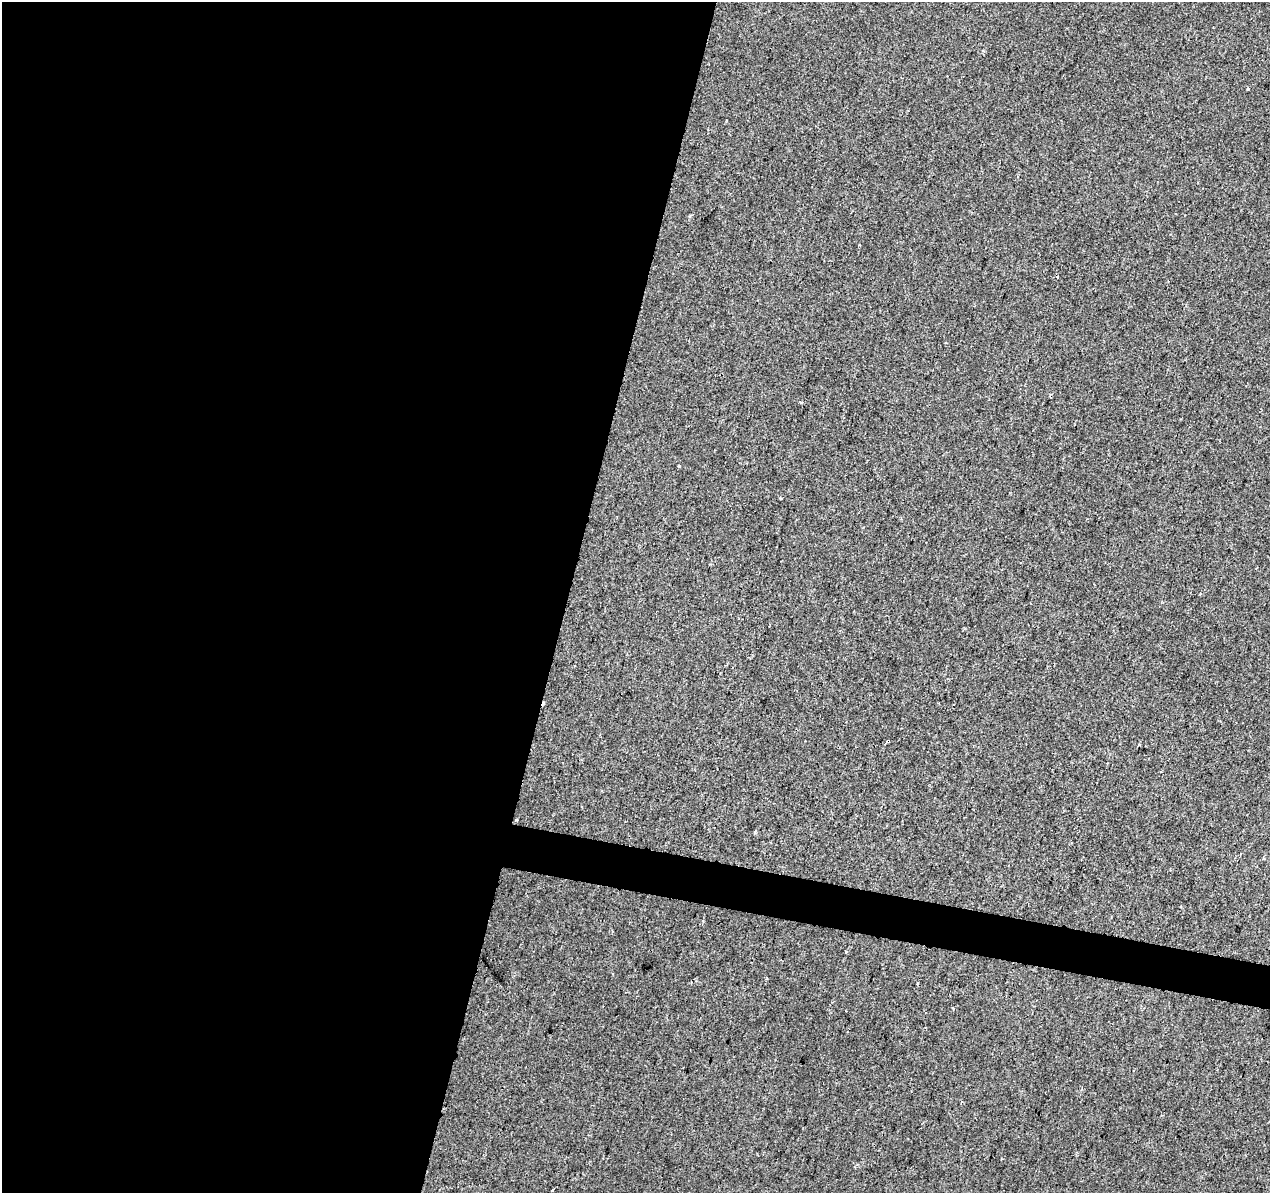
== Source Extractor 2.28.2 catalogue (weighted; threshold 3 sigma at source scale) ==
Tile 5 of 4 x 4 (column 1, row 2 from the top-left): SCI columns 9-1276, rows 2664-3854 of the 5078 x 5267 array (HDU 1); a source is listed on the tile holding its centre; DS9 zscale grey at full resolution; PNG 1272 x 1195 px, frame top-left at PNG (2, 2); no overlay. Shown black and unused: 47% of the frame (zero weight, under 2 of 3 exposures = <1% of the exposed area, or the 3 px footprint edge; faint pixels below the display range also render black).
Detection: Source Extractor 2.28.2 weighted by HDU 2 'WHT'; one run over the whole footprint, this tile lists its part. Background 0.00233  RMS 0.003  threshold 0.0136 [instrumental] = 3 sigma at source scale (4.5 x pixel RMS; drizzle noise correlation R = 1.50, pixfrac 1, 0.0396/0.0396 arcsec/px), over >= 5 px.
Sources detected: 13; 4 cosmic-ray / hot-pixel residue — not listed; the other 9 listed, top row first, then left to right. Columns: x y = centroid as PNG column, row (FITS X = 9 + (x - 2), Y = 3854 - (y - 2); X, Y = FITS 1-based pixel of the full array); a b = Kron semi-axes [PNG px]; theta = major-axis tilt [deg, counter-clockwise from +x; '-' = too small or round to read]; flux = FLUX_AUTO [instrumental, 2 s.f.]
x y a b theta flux
1248 88 3 3 - 1.9
801 403 4 3 - 0.34
679 466 3 3 - 2.7
888 741 3 3 - 1.3
1139 745 4 3 - 0.26
516 820 3 3 - 0.27
1264 859 3 3 - 0.27
917 983 3 2 - 0.36
552 1190 3 2 - 0.67
Overlapping masked pixels (flux is a lower limit): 1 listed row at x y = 888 741